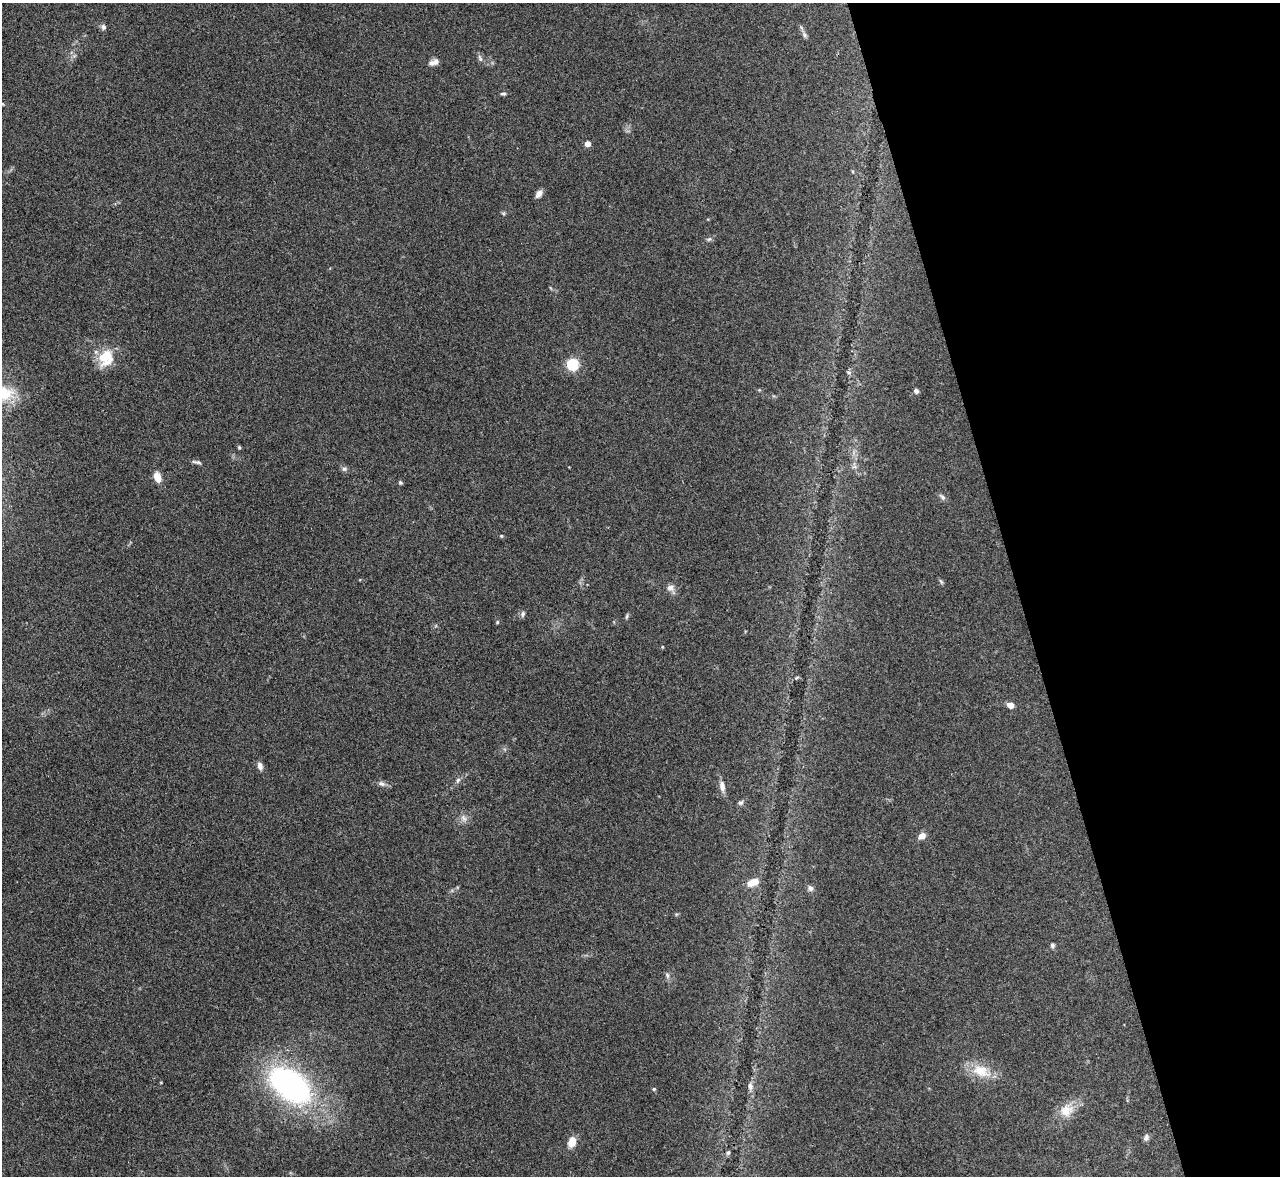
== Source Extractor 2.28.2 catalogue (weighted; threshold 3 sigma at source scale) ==
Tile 12 of 4 x 4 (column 4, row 3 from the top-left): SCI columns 3842-5119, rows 1320-2493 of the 5127 x 5108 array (HDU 1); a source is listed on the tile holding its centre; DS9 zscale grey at full resolution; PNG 1282 x 1178 px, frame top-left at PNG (2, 3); no overlay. Shown black and unused: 21% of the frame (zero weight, under 3 of 4 exposures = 1% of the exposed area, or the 3 px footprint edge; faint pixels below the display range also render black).
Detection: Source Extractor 2.28.2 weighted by HDU 2 'WHT'; one run over the whole footprint, this tile lists its part. Background 0.334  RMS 0.0099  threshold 0.0443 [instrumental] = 3 sigma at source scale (4.5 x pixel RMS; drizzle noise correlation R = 1.50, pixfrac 1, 0.05/0.05 arcsec/px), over >= 5 px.
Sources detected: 43; all 43 listed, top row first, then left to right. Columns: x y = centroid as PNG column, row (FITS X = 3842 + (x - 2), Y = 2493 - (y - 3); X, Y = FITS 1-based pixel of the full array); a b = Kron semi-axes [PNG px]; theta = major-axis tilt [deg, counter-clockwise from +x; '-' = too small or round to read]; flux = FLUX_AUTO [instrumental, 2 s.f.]
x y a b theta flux
103 27 8 6 -89 2.7
804 35 9 4 -82 2.3
480 58 11 5 -71 2.7
431 63 11 8 17 5
503 94 8 4 -3 1.6
588 144 4 4 - 12
538 194 10 6 54 4.5
709 239 7 4 43 1.8
106 358 22 19 74 25
573 364 6 5 - 110
916 391 5 5 - 3
239 447 5 4 - 1.1
198 462 8 5 -19 2.2
344 469 7 7 - 2.4
157 477 10 7 -72 12
400 483 6 4 -44 1.5
942 497 11 5 -44 2.7
501 536 5 4 - 1.1
941 582 8 4 -57 1.5
670 588 10 9 - 4.9
523 614 8 6 82 2.3
627 616 7 4 72 1.6
497 622 5 3 - 0.99
1011 705 7 5 -23 6.6
260 766 10 6 -70 3.9
458 780 7 5 46 2.2
381 784 10 6 -24 3.5
722 786 14 7 -80 5.6
741 803 7 6 - 2
463 818 10 6 -42 4.1
922 836 8 7 - 6.5
753 882 14 8 23 10
810 888 8 6 -66 3.1
1052 945 6 5 - 2
667 975 9 5 -71 2.6
981 1071 23 15 -23 23
290 1085 44 26 -37 240
750 1086 10 7 -72 4.5
654 1089 5 4 - 1.1
1066 1111 19 16 29 16
1146 1137 9 6 66 2.7
572 1142 9 7 73 14
728 1153 6 5 - 1.7